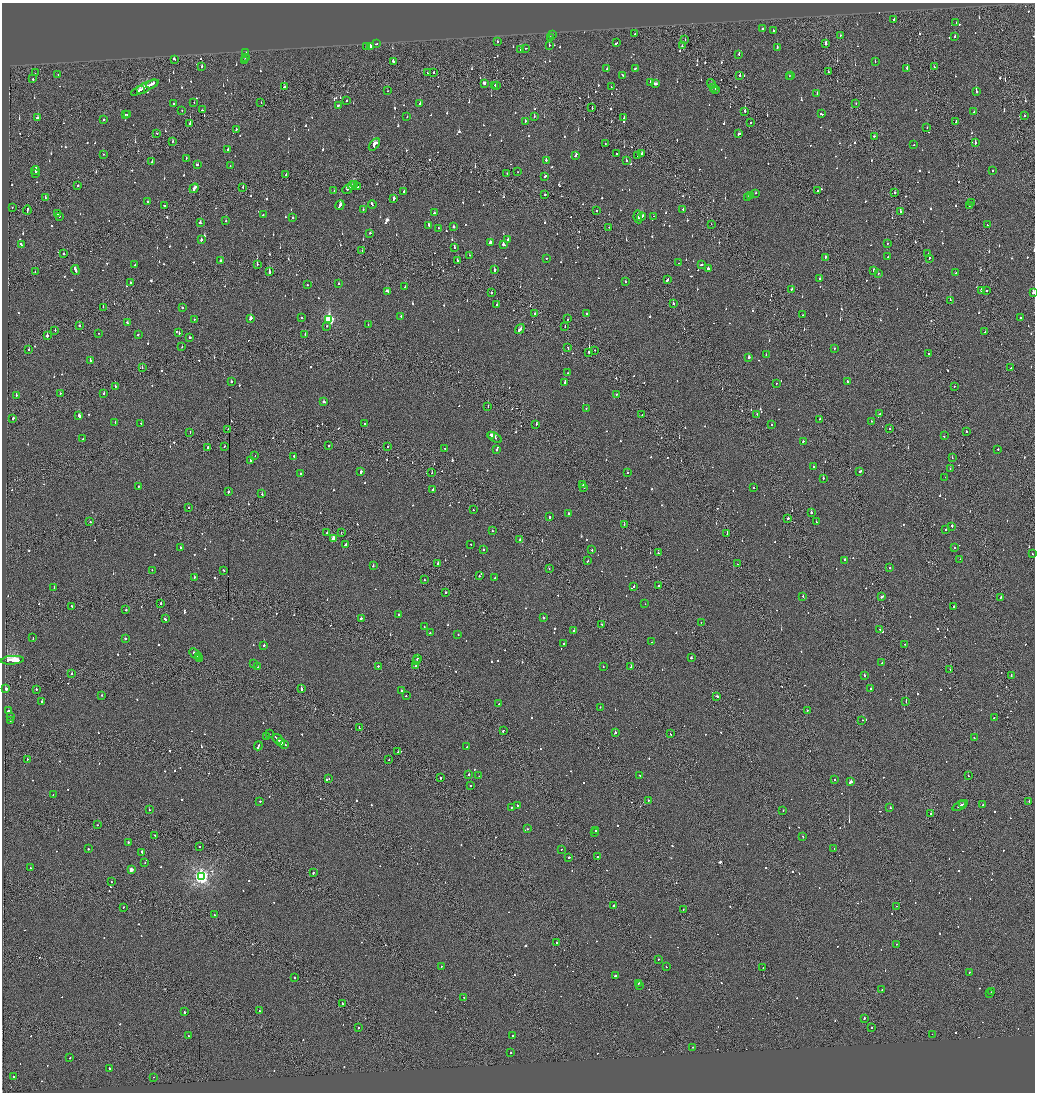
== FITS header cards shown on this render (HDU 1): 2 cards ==
NAXIS1  =                 2065
NAXIS2  =                 2180

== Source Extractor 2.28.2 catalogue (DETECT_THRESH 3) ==
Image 2065 x 2180 px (HDU 1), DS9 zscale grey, zoomed out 1/2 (1 PNG px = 2 x 2 image px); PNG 1037 x 1094 px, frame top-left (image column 1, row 2179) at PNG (2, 3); each listed source drawn as its Kron ellipse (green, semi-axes under 4 px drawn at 4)
Background -0.0903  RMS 0.063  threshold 0.19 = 3 sigma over >= 5 px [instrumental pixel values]
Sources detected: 1266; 79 cannot appear on this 1/2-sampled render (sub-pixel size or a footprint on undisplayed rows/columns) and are neither listed nor drawn; of the other 1187, the 500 brightest by FLUX_AUTO listed and drawn (687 fainter detections omitted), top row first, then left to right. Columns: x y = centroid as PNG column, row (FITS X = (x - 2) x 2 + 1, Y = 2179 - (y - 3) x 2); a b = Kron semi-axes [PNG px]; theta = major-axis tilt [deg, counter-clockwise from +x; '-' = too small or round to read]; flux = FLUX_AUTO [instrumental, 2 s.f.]
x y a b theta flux
894 20 2 2 - 75
956 23 2 2 - 420
762 29 2 1 - 59
773 30 2 2 - 51
552 34 2 2 - 74
635 34 3 2 - 61
840 35 2 2 - 54
955 36 2 2 - 59
550 37 2 1 - 190
685 40 2 1 - 53
497 41 2 2 - 55
616 43 3 2 - 120
376 44 2 2 - 50
826 44 2 2 - 220
549 45 2 2 - 90
370 46 2 2 - 360
682 46 2 2 - 100
366 47 2 2 - 130
777 47 3 2 - 190
525 48 2 1 - 170
521 50 3 2 - 140
245 53 3 2 - 100
739 54 2 2 - 53
245 57 2 2 - 66
174 59 3 2 - 110
244 61 2 2 - 53
393 61 2 2 - 67
875 62 2 2 - 65
202 66 2 2 - 46
934 67 2 2 - 77
907 68 2 2 - 61
607 69 2 2 - 150
635 69 3 2 - 150
434 72 2 2 - 87
828 72 2 2 - 110
35 73 2 1 - 130
428 73 2 1 - 56
58 75 2 1 - 46
623 75 3 2 - 82
740 75 2 2 - 110
791 75 2 2 - 48
789 76 2 1 - 88
33 79 2 1 - 290
650 82 2 2 - 200
484 83 4 2 - 100
152 84 6 2 23 230
656 84 3 2 - 120
711 84 5 2 - 210
495 85 2 2 - 49
497 86 3 2 - 120
284 87 2 2 - 140
611 87 2 1 - 47
714 87 2 1 - 130
145 88 15 2 26 490
716 89 2 2 - 160
140 90 4 2 - 290
387 91 2 1 - 55
976 92 2 2 - 330
817 94 2 1 - 47
347 100 2 2 - 48
194 102 2 1 - 64
261 102 2 1 - 49
173 103 2 2 - 46
420 103 2 2 - 49
856 103 2 1 - 61
339 105 3 1 - 200
592 108 2 1 - 46
182 110 2 2 - 58
202 110 2 1 - 76
745 111 2 2 - 380
974 112 2 2 - 47
125 114 3 1 - 160
822 114 3 2 - 170
128 115 2 2 - 170
534 116 2 2 - 48
1024 116 2 2 - 61
407 117 2 2 - 54
37 118 2 2 - 95
624 118 2 2 - 56
104 120 2 2 - 140
525 121 2 2 - 130
956 122 4 1 - 120
750 123 2 1 - 69
190 124 2 2 - 390
927 128 2 2 - 46
236 129 2 2 - 78
157 133 2 2 - 48
739 134 3 2 - 76
874 136 2 2 - 60
172 141 2 2 - 60
975 143 2 2 - 220
374 144 7 3 49 900
605 144 2 1 - 66
914 145 2 2 - 49
227 149 2 2 - 79
617 153 3 2 - 94
642 153 4 2 - 270
103 154 2 2 - 66
576 155 4 2 - 210
638 156 2 1 - 160
186 158 2 1 - 54
546 160 2 2 - 110
626 160 2 1 - 120
152 162 2 2 - 55
197 165 3 2 - 71
230 166 2 2 - 49
35 170 4 2 - 280
993 171 2 2 - 56
518 172 2 1 - 66
35 173 2 2 - 310
507 173 2 2 - 46
286 174 3 2 - 110
545 176 3 2 - 76
354 184 3 2 - 170
78 185 2 2 - 130
352 186 4 2 - 210
357 186 2 2 - 47
243 187 2 2 - 51
194 188 5 2 - 180
347 189 5 2 - 130
334 191 2 1 - 58
404 191 2 2 - 200
818 191 2 2 - 67
756 193 2 2 - 52
895 193 2 2 - 60
545 195 2 2 - 110
751 196 2 2 - 100
45 197 2 1 - 72
748 198 2 2 - 180
394 199 3 2 - 560
148 202 2 2 - 58
971 203 2 1 - 260
372 204 4 2 - 180
340 205 5 2 - 200
164 206 2 2 - 190
969 206 2 2 - 95
12 207 2 1 - 91
363 209 2 2 - 79
683 209 2 1 - 300
27 210 4 1 - 180
596 210 2 2 - 54
900 212 2 2 - 220
434 213 2 2 - 64
57 214 2 2 - 260
263 215 2 2 - 45
59 216 2 1 - 80
654 216 2 2 - 48
638 217 6 2 -81 230
642 217 4 2 - 210
293 218 2 2 - 57
226 221 2 2 - 49
200 223 3 2 - 83
711 224 2 1 - 150
429 225 3 2 - 150
987 225 2 1 - 59
453 227 2 2 - 84
609 227 2 2 - 65
439 228 2 2 - 110
370 233 2 2 - 50
508 239 2 2 - 81
201 240 2 2 - 200
490 243 4 2 - 330
503 244 3 2 - 330
887 244 2 2 - 130
21 245 3 2 - 110
454 247 3 2 - 93
362 251 2 2 - 59
64 254 2 2 - 97
928 254 2 2 - 270
469 255 2 2 - 72
825 257 2 2 - 49
888 257 2 2 - 47
547 258 2 1 - 320
929 258 2 2 - 73
457 260 2 2 - 250
220 261 2 2 - 83
679 263 2 2 - 47
257 264 2 1 - 150
702 264 3 2 - 130
135 265 2 2 - 62
708 268 2 2 - 300
75 270 5 2 - 150
494 270 2 2 - 220
874 271 2 2 - 190
35 272 3 1 - 78
269 272 3 2 - 330
878 273 2 2 - 130
956 273 2 2 - 160
820 279 2 2 - 48
667 280 3 2 - 340
625 281 2 1 - 86
130 283 2 2 - 52
338 284 2 2 - 98
307 285 2 2 - 51
405 287 2 1 - 78
792 289 2 2 - 95
981 290 2 2 - 120
986 290 2 2 - 180
388 291 4 2 - 210
491 293 2 2 - 180
1033 293 2 2 - 230
950 300 2 2 - 210
673 303 2 2 - 220
497 305 2 2 - 190
103 307 2 1 - 60
182 307 2 2 - 100
587 313 2 2 - 50
534 314 3 2 - 75
803 315 2 2 - 79
401 316 2 2 - 90
301 317 2 2 - 110
251 318 3 2 - 400
1020 318 2 2 - 52
194 319 2 2 - 59
329 319 4 4 - 1200
568 319 2 1 - 130
127 323 3 2 - 94
368 325 2 1 - 49
79 326 2 2 - 170
327 326 2 2 - 76
565 326 2 2 - 61
520 329 5 2 - 260
55 330 2 1 - 72
985 332 2 1 - 62
98 333 2 1 - 80
179 333 2 2 - 52
305 334 2 2 - 59
138 335 2 2 - 120
47 336 2 2 - 410
189 337 2 2 - 170
182 347 2 2 - 110
568 348 2 2 - 78
834 349 2 2 - 58
29 350 2 2 - 62
594 350 2 2 - 61
589 352 2 1 - 1000
928 353 2 2 - 210
766 355 2 2 - 58
749 357 2 2 - 140
90 360 2 2 - 140
142 368 2 1 - 56
1011 368 2 2 - 96
567 373 2 2 - 49
848 381 3 2 - 52
231 382 2 2 - 420
565 382 2 2 - 210
776 383 2 2 - 47
115 386 2 2 - 120
954 386 2 1 - 46
60 393 2 2 - 91
104 394 2 2 - 120
616 394 2 2 - 49
16 395 2 2 - 230
324 402 2 2 - 130
488 406 2 1 - 51
586 408 2 2 - 46
757 414 2 2 - 110
880 414 2 2 - 54
642 415 2 1 - 45
79 416 3 2 - 450
13 418 3 2 - 150
819 419 2 2 - 57
871 421 2 2 - 140
115 422 2 2 - 57
141 423 2 1 - 88
365 424 2 2 - 160
536 424 2 2 - 66
771 424 2 2 - 52
228 429 2 1 - 120
890 429 2 2 - 85
190 432 2 2 - 50
966 432 2 2 - 72
491 435 2 2 - 110
944 436 2 2 - 79
495 437 8 2 -31 260
82 439 2 2 - 54
803 441 2 2 - 77
225 446 2 2 - 68
329 446 2 1 - 110
388 446 2 1 - 53
208 448 2 2 - 110
445 448 2 1 - 190
497 449 4 2 - 140
998 449 2 2 - 50
255 455 2 1 - 62
294 456 2 2 - 72
952 457 2 2 - 46
251 461 4 2 - 290
813 467 2 2 - 46
950 468 2 2 - 97
361 472 2 2 - 250
860 472 3 2 - 130
432 473 2 1 - 150
628 473 2 2 - 49
301 474 2 2 - 62
945 477 2 2 - 270
823 478 2 2 - 190
583 484 2 2 - 62
138 486 2 2 - 89
584 488 2 2 - 140
754 488 2 2 - 74
433 489 3 2 - 110
228 492 2 2 - 270
262 494 2 2 - 51
188 507 2 2 - 58
474 510 2 2 - 53
569 513 2 2 - 90
811 513 2 2 - 210
549 517 2 2 - 230
788 518 2 2 - 370
90 522 2 2 - 88
816 522 2 2 - 57
624 524 2 2 - 47
952 526 2 2 - 230
946 530 2 2 - 54
492 531 2 2 - 69
327 533 2 2 - 130
341 533 2 1 - 48
727 533 3 1 - 130
334 538 3 3 - 140
520 539 2 1 - 88
346 544 2 2 - 190
471 544 2 2 - 47
181 548 2 2 - 49
954 548 2 2 - 46
483 550 2 2 - 73
592 550 2 2 - 54
658 553 2 2 - 78
1033 554 2 1 - 100
960 559 2 2 - 86
845 560 2 2 - 130
588 561 2 2 - 75
438 563 2 2 - 150
737 564 2 1 - 48
373 565 2 2 - 140
549 568 2 1 - 48
889 568 2 2 - 51
152 570 2 2 - 60
224 570 3 2 - 75
479 576 2 2 - 140
194 577 2 2 - 76
495 577 2 2 - 76
424 580 2 1 - 68
634 586 2 2 - 83
659 586 2 1 - 51
54 588 2 2 - 210
446 592 2 2 - 140
803 596 2 2 - 170
882 596 3 2 - 81
1001 597 2 2 - 79
161 604 2 2 - 260
645 604 2 2 - 46
72 606 2 2 - 58
954 607 2 2 - 260
126 610 2 2 - 130
399 615 2 2 - 230
361 618 2 2 - 210
543 618 2 2 - 180
165 619 3 2 - 120
701 623 2 1 - 50
601 624 3 2 - 88
424 627 2 2 - 48
880 630 2 1 - 180
574 631 2 2 - 97
430 633 2 2 - 130
458 635 2 2 - 47
33 638 2 2 - 72
125 638 2 2 - 130
652 642 2 2 - 59
564 644 2 2 - 53
905 644 2 2 - 70
264 645 2 2 - 110
195 653 6 2 -43 190
198 657 2 1 - 150
200 658 3 2 - 240
417 658 3 2 - 120
692 658 3 2 - 260
12 660 11 2 4 7000
416 660 2 1 - 72
882 663 2 1 - 48
254 664 2 1 - 210
378 666 2 2 - 53
416 666 2 1 - 79
603 666 2 2 - 48
258 667 2 1 - 78
631 667 2 1 - 340
950 670 2 1 - 50
72 674 2 2 - 100
864 675 2 2 - 140
1011 675 3 2 - 99
301 688 3 2 - 130
6 689 3 3 - 47
36 689 2 2 - 130
871 689 2 2 - 100
402 691 2 2 - 53
101 695 2 2 - 96
406 696 2 2 - 86
717 696 3 2 - 100
42 701 2 2 - 85
906 702 2 1 - 180
499 704 2 2 - 79
600 707 2 1 - 49
8 711 2 2 - 84
807 711 2 1 - 48
10 716 2 2 - 79
994 718 2 2 - 71
10 720 2 2 - 46
862 720 2 2 - 47
359 728 2 1 - 47
503 730 3 2 - 150
615 733 2 2 - 180
269 734 2 2 - 69
670 734 2 2 - 71
266 737 2 2 - 61
974 738 2 1 - 70
277 739 5 2 - 290
281 742 4 2 - 290
285 745 2 2 - 57
258 746 4 2 - 180
467 747 2 2 - 46
398 752 2 1 - 89
27 759 2 2 - 53
388 760 2 2 - 150
469 775 2 2 - 220
640 775 2 2 - 50
479 776 2 1 - 46
968 776 2 1 - 72
441 778 2 2 - 230
329 779 2 2 - 60
835 780 2 2 - 120
851 782 3 2 - 460
470 786 2 2 - 77
53 795 2 1 - 250
648 800 2 2 - 72
260 801 2 2 - 60
1029 801 2 2 - 110
962 804 3 1 - 130
517 805 2 1 - 180
960 805 8 2 27 250
983 805 2 1 - 80
511 807 2 2 - 63
890 808 2 1 - 57
149 810 2 2 - 46
783 810 2 2 - 66
931 814 2 1 - 430
97 825 2 2 - 49
527 829 2 2 - 78
596 831 2 2 - 69
595 833 3 1 - 76
155 835 2 2 - 51
803 837 2 2 - 54
128 842 2 1 - 190
199 847 2 2 - 74
834 848 2 1 - 84
88 849 2 2 - 50
561 850 2 2 - 52
142 852 3 2 - 120
569 857 2 2 - 320
598 857 2 2 - 200
145 863 2 2 - 72
30 868 2 2 - 54
131 870 3 3 - 110
313 872 2 2 - 110
201 876 4 4 - 4400
112 882 2 2 - 60
613 906 2 2 - 230
896 906 2 1 - 49
123 907 2 2 - 69
683 909 2 1 - 65
214 915 2 2 - 86
557 943 2 2 - 410
897 944 2 2 - 85
658 959 2 2 - 110
441 966 2 2 - 50
666 967 2 2 - 46
763 968 2 1 - 57
969 972 2 2 - 68
615 976 2 2 - 160
294 978 2 1 - 86
638 983 2 2 - 120
639 985 2 1 - 180
882 990 2 2 - 62
992 992 2 2 - 60
990 993 2 2 - 51
464 998 2 2 - 100
342 1004 3 1 - 210
259 1011 2 2 - 110
184 1012 2 2 - 95
864 1018 2 2 - 280
359 1027 2 2 - 64
872 1028 2 2 - 47
932 1034 2 1 - 63
188 1036 2 2 - 57
512 1036 2 2 - 49
692 1047 2 2 - 88
511 1053 2 2 - 55
70 1058 2 2 - 57
110 1068 2 2 - 90
13 1077 2 2 - 56
154 1077 2 1 - 57
At the frame edge (FLAGS 8, measured only in part): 1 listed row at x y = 1033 293
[687 fainter detections neither listed nor drawn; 79 sub-pixel or undisplayed-footprint detections neither listed nor drawn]